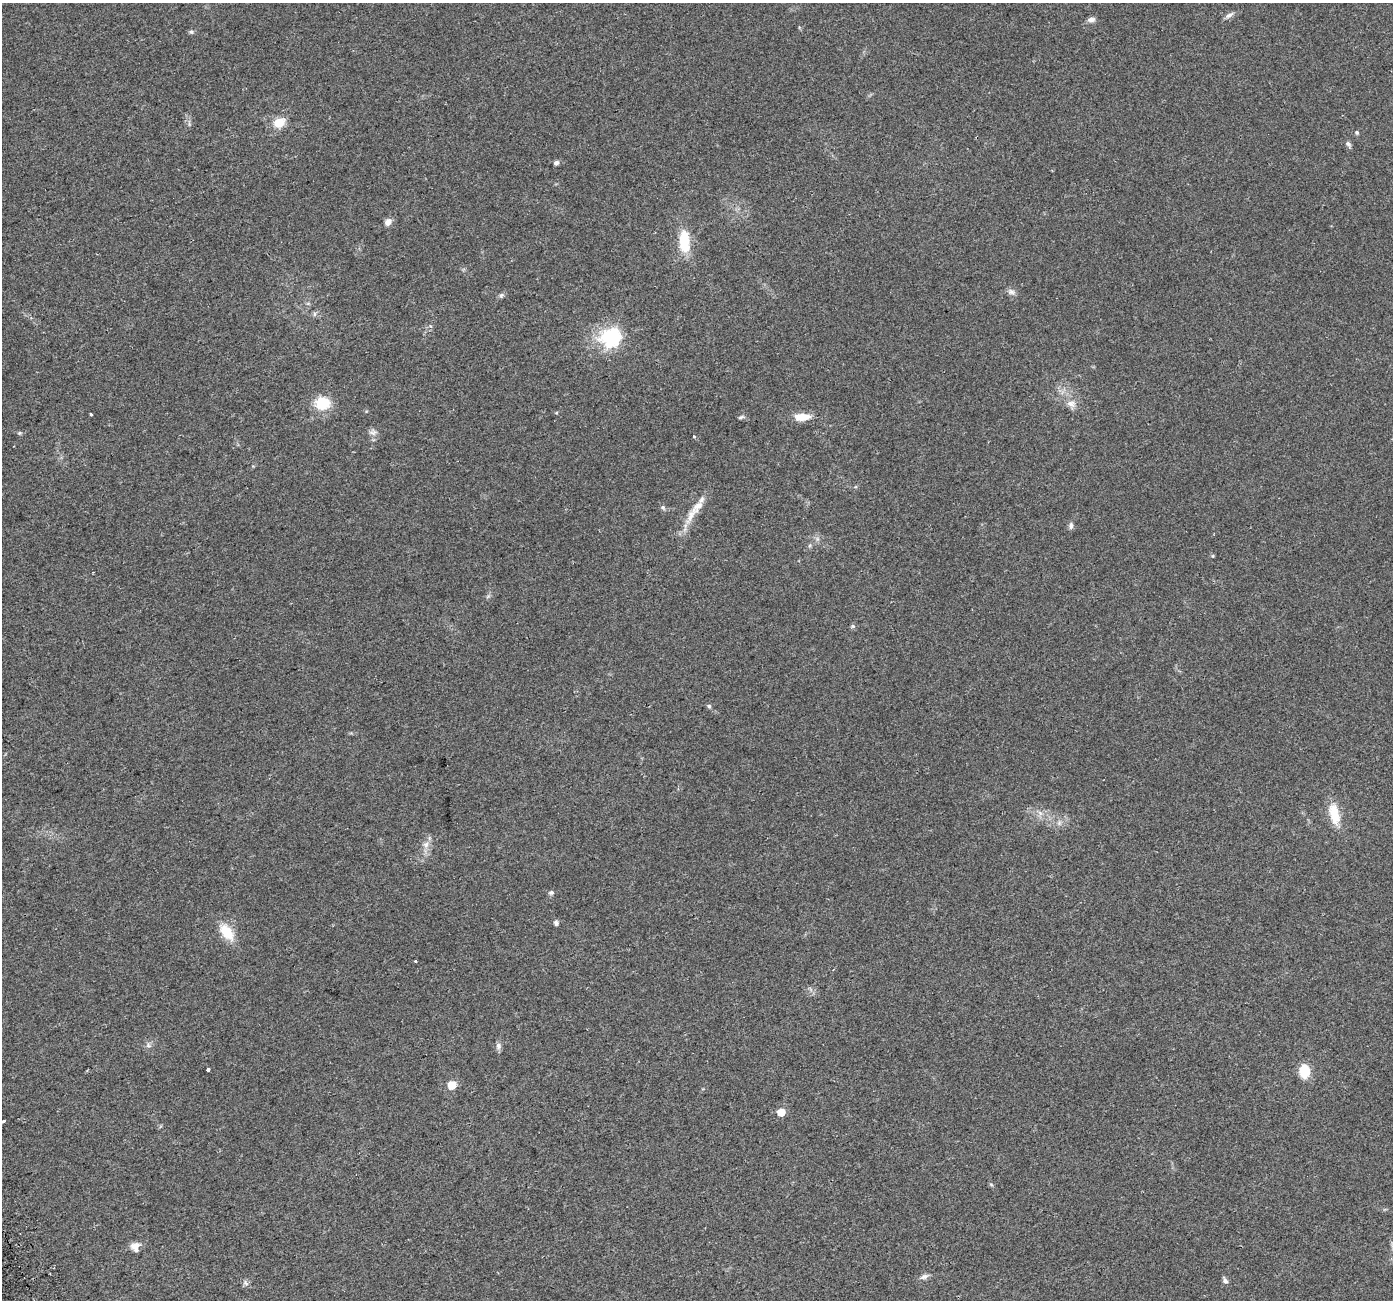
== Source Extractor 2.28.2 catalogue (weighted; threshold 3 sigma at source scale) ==
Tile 7 of 4 x 4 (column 3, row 2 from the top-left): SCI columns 2814-4204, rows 2694-3991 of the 5630 x 5441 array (HDU 1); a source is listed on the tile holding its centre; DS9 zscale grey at full resolution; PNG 1395 x 1302 px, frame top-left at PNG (2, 3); no overlay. Shown black and unused: <1% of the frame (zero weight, under 2 of 3 exposures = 2% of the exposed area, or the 3 px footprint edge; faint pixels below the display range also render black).
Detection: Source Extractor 2.28.2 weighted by HDU 2 'WHT'; one run over the whole footprint, this tile lists its part. Background 0.059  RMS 0.0083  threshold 0.0372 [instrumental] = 3 sigma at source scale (4.5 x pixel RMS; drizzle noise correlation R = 1.50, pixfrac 1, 0.0396/0.0396 arcsec/px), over >= 5 px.
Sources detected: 52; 2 inside a brighter listed object's ellipse — not listed separately; the other 50 listed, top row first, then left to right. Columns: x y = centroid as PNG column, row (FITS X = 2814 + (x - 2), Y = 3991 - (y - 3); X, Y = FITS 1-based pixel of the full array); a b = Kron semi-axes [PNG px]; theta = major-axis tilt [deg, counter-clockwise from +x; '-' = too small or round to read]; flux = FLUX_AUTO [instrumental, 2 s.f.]
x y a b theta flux
1229 15 13 5 31 3.1
1091 20 9 6 3 3.2
191 32 7 5 10 1.7
279 123 14 10 27 13
1357 132 5 5 - 1.2
1348 144 9 5 -51 2.2
556 163 5 5 - 3
388 222 9 7 48 5
684 239 23 11 89 27
1011 292 11 8 -17 3.3
501 295 7 6 - 1.8
314 314 7 4 89 1.5
611 338 8 8 - 220
323 403 13 10 3 29
1071 404 13 10 -11 6.2
556 413 5 3 - 0.75
90 414 3 3 - 2.2
741 417 9 4 11 1.6
802 417 19 8 1 12
373 432 12 7 1 3.4
19 433 5 5 - 1.2
694 437 3 3 - 3
663 507 7 5 -49 1.8
691 514 36 10 62 15
1071 526 8 6 89 2.6
817 539 7 4 72 1.7
1213 556 6 4 90 0.86
488 596 6 5 - 1.5
853 626 6 5 - 1.4
709 706 6 5 - 1.4
1040 813 8 5 -45 2.6
1334 814 29 13 -77 18
1059 823 8 6 -71 2.6
426 845 10 8 -89 5.1
551 893 7 6 - 1.8
556 923 7 6 - 2.1
227 932 22 12 -52 19
415 961 3 3 - 5.8
148 1045 6 6 - 2.1
498 1046 10 7 -88 2.9
208 1070 4 3 - 4.4
1304 1072 14 11 -90 18
452 1085 5 5 - 25
781 1112 5 5 - 20
3 1121 4 3 - 8.6
991 1184 6 4 -20 1
135 1246 11 10 - 6.9
924 1276 12 6 20 3.5
1225 1280 10 5 -62 2.5
245 1283 9 6 -43 2.3
Isophote crosses this tile's border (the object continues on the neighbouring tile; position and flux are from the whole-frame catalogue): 1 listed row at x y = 3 1121